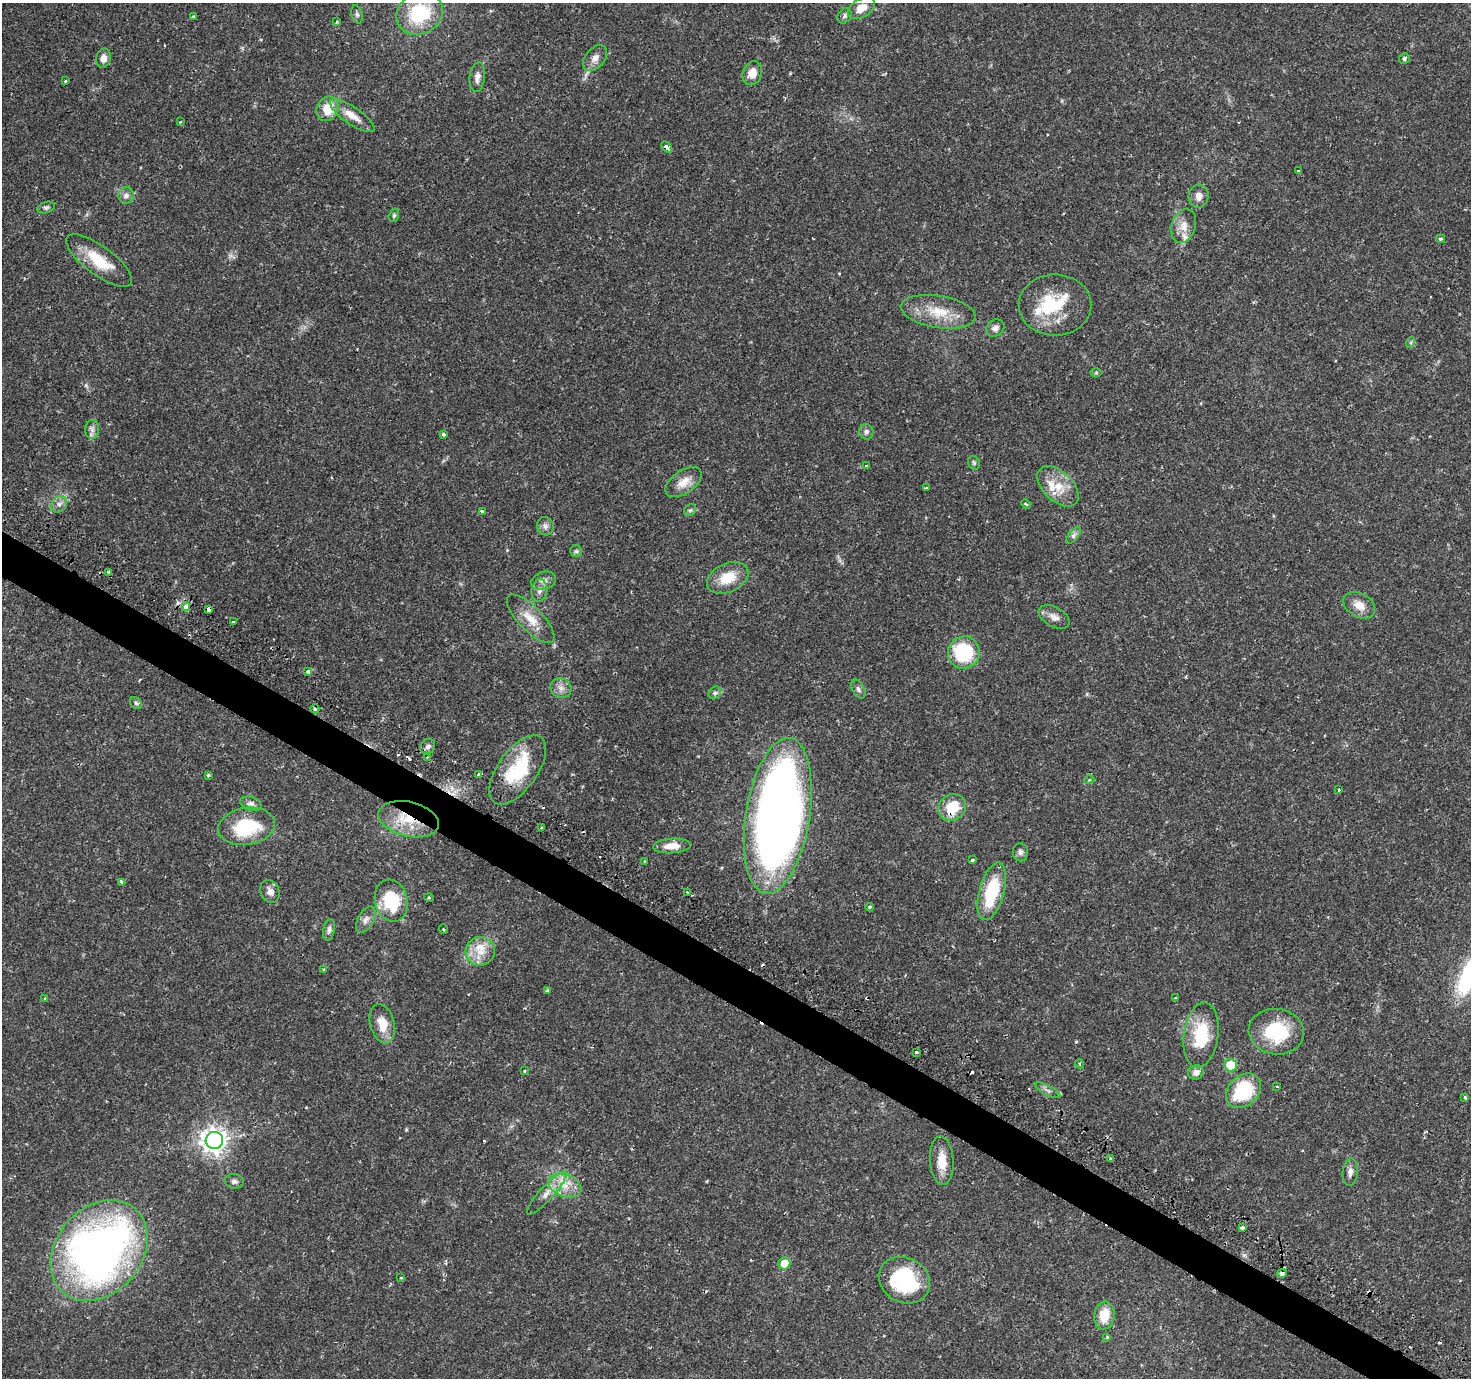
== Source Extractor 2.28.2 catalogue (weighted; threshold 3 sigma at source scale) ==
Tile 6 of 4 x 4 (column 2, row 2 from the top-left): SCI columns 1486-2954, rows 3024-4399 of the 5930 x 6005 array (HDU 1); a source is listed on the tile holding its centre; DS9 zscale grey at full resolution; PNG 1473 x 1380 px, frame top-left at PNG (2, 3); each listed source drawn as its Kron ellipse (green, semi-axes under 4 px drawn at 4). Shown black and unused: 3% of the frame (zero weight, under 2 of 3 exposures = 2% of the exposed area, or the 3 px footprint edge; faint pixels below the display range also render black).
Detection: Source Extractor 2.28.2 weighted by HDU 2 'WHT'; one run over the whole footprint, this tile lists its part. Background 0.025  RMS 0.002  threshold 0.00882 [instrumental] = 3 sigma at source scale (4.5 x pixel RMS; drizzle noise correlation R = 1.50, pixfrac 1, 0.0396/0.0396 arcsec/px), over >= 5 px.
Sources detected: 139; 1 inside a brighter object's white glare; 15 cosmic-ray / hot-pixel residue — neither listed nor drawn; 3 inside a brighter listed object's ellipse — not listed separately; the other 120 listed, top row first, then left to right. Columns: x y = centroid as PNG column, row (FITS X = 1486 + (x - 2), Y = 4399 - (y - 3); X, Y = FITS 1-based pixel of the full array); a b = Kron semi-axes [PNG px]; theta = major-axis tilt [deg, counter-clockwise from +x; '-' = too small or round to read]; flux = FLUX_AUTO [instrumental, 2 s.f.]
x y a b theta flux
862 8 15 9 31 2.5
420 13 24 20 28 13
357 14 9 5 -74 0.51
193 16 3 3 - 0.16
845 16 8 6 56 0.48
337 21 4 3 - 0.24
103 58 10 7 77 1.3
595 58 15 9 50 1.4
1404 58 5 5 - 0.41
752 73 12 9 70 2.2
477 77 15 7 84 1.2
65 81 3 3 - 0.26
328 109 12 10 65 3.9
352 116 26 8 -34 2.9
180 122 3 2 - 0.17
667 147 6 4 -46 1.1
1298 171 3 3 - 0.68
126 196 8 7 - 0.81
1199 196 11 10 - 1.4
46 207 9 5 19 0.46
394 215 7 5 75 0.36
1184 226 17 11 72 2.2
1440 239 4 3 - 0.3
99 261 40 14 -36 6.7
1055 305 36 30 0 11
938 312 38 16 -9 6.2
995 328 10 8 36 0.94
1411 342 6 4 72 0.33
1096 372 6 4 1 0.28
92 430 9 7 -89 0.89
866 432 7 7 - 0.62
443 434 4 3 - 0.42
974 463 7 5 -63 0.36
866 466 4 3 - 0.2
683 482 20 11 35 2.6
1058 486 25 14 -44 4.5
926 488 4 3 - 0.55
59 504 9 7 52 0.85
1026 504 5 3 - 0.24
690 510 7 5 42 0.39
482 511 3 3 - 0.53
545 526 9 8 - 0.8
1073 535 10 5 51 0.6
576 551 6 6 - 0.39
109 573 4 3 - 1.2
728 578 22 14 24 4.7
543 581 12 9 18 1.2
539 590 11 8 83 1.1
1359 605 17 11 -31 2.3
186 607 4 3 - 18
208 609 4 3 - 1.4
1054 617 17 9 -28 1.4
531 619 32 12 -46 3.7
234 622 4 3 - 0.85
964 652 16 16 - 14
308 671 3 3 - 1.1
561 688 11 9 -28 1.3
858 689 10 6 -62 0.6
715 693 7 5 44 0.47
136 703 7 5 -45 0.39
315 709 4 4 - 0.33
428 746 8 7 - 0.63
428 757 4 3 - 0.24
518 770 40 19 54 13
208 775 3 3 - 0.39
479 775 4 3 - 5.8
1089 780 5 3 - 0.2
1339 790 3 2 - 0.26
251 804 11 6 -19 0.86
952 807 14 12 42 5.6
778 816 79 32 81 170
409 819 31 17 -14 7.3
246 826 28 18 9 12
541 827 3 3 - 0.46
672 846 19 7 4 2.4
1020 852 9 7 -90 0.67
972 860 4 4 - 0.32
645 862 3 3 - 0.44
121 882 4 3 - 1.2
992 891 29 12 75 11
270 892 12 9 -66 1.1
688 892 3 3 - 0.23
429 898 5 3 - 0.23
391 901 21 16 -75 9.8
870 907 4 4 - 0.54
366 920 14 8 62 1.1
443 929 5 3 - 0.18
329 930 11 5 79 0.71
480 951 15 14 - 3.3
323 969 3 3 - 0.18
547 990 3 3 - 0.7
45 998 3 3 - 0.34
1175 998 4 3 - 0.35
382 1024 20 12 -75 3.6
1276 1032 28 23 -9 12
1201 1035 33 17 82 8.9
916 1052 3 3 - 1.5
1080 1064 5 4 - 0.4
1231 1065 6 6 - 7.4
524 1071 3 2 - 0.3
1196 1072 8 7 - 1.1
1276 1087 3 2 - 0.22
1048 1090 14 4 -27 0.72
1243 1091 20 15 43 11
1465 1097 3 3 - 0.74
214 1140 8 8 - 190
1111 1159 3 3 - 0.62
942 1161 24 11 -86 3.4
1350 1172 14 7 84 1
234 1181 9 7 -9 0.67
565 1186 17 11 -21 3.1
547 1193 28 7 47 2.3
1242 1228 4 3 - 1
99 1251 55 43 49 120
784 1263 6 6 - 3.4
1282 1274 5 4 - 1.4
401 1277 3 3 - 0.28
904 1280 26 22 -28 16
1104 1316 14 10 81 4.2
1107 1337 4 3 - 0.29
Overlapping masked pixels (flux is a lower limit): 7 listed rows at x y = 667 147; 109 573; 186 607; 208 609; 778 816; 409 819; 1282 1274